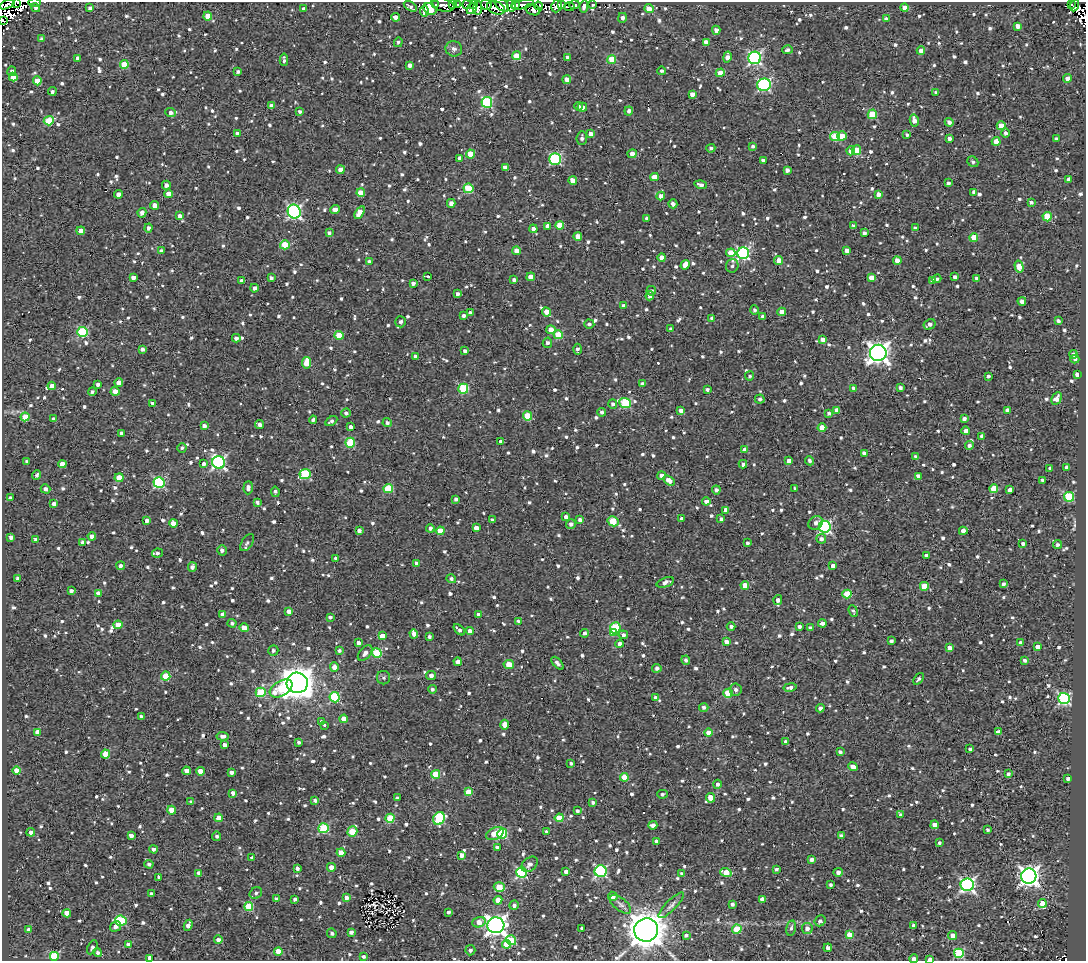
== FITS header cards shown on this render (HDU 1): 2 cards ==
NAXIS1  =                 1084
NAXIS2  =                  959

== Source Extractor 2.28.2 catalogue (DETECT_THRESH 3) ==
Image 1084 x 959 px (HDU 1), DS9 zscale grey, 1 PNG px = 1 image px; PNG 1088 x 963 px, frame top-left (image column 1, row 959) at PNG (2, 2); each listed source drawn as its Kron ellipse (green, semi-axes under 4 px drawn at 4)
Background 2.06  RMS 4.9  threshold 14.6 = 3 sigma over >= 5 px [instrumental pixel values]
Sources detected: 1291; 11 with non-positive FLUX_AUTO (blend fragments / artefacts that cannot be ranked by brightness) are neither listed nor drawn; of the other 1280, the 500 brightest by FLUX_AUTO listed and drawn (780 fainter detections omitted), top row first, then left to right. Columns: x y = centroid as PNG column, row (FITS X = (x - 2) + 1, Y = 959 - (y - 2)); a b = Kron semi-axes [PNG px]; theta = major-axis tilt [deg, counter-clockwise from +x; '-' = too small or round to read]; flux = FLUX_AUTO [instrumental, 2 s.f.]
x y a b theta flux
17 2 3 2 - 1400
35 2 6 3 1 910
7 4 8 3 26 18000
436 4 4 3 - 1200
453 4 3 2 - 1200
458 4 3 2 - 1800
474 4 3 3 - 1900
515 4 4 3 - 9600
1071 4 4 2 - 950
443 5 12 6 -15 1900
467 5 4 3 - 3700
486 5 5 5 - 2300
502 5 8 5 -42 12000
522 5 11 4 13 13000
561 5 4 3 - 1200
574 5 5 3 - 1400
592 5 3 3 - 2200
1074 5 6 2 68 840
410 6 7 3 -30 960
511 6 6 4 -76 10000
538 6 4 2 - 990
557 6 7 5 68 5700
584 6 6 4 82 1300
569 7 5 3 - 1400
35 8 4 4 - 930
90 8 4 3 - 1100
472 8 6 4 49 3100
478 8 7 4 85 1500
496 8 9 6 -20 2600
905 8 4 4 - 4300
304 9 3 3 - 930
430 9 7 5 -36 32000
649 9 5 4 - 3300
533 10 7 5 -23 1800
424 11 5 3 - 1400
208 16 4 4 - 4700
395 17 4 4 - 1600
622 18 5 4 - 1200
886 19 4 3 - 1600
3 20 3 2 - 840
1018 26 4 4 - 2000
716 30 4 4 - 2200
42 39 4 3 - 1400
398 42 5 3 - 830
706 42 4 4 - 2400
454 49 8 7 - 1400
788 50 5 4 - 920
921 51 4 4 - 1800
517 56 4 4 - 9600
727 57 6 4 79 2700
77 58 4 3 - 1000
567 58 4 3 - 1200
755 58 6 6 - 62000
612 59 4 4 - 8000
284 60 6 3 -86 890
124 65 4 4 - 9800
410 65 4 4 - 1900
12 71 5 4 - 1000
238 71 4 3 - 820
662 71 4 3 - 1000
720 73 4 4 - 4400
13 77 4 4 - 3300
1068 78 4 4 - 1800
567 80 4 4 - 3300
37 81 4 4 - 6700
764 85 7 6 - 50000
52 91 4 4 - 1200
936 93 4 4 - 1000
692 94 4 4 - 2300
487 102 5 5 - 32000
271 106 4 4 - 1300
579 106 4 4 - 810
582 107 5 4 - 2100
300 111 4 3 - 760
629 111 4 4 - 990
170 112 5 4 - 1400
872 114 5 4 - 11000
914 120 6 4 -78 2300
49 121 5 4 - 11000
949 122 4 4 - 1300
1001 126 4 4 - 5300
1005 133 5 4 - 1100
237 134 4 3 - 1800
590 134 4 4 - 2800
907 135 4 3 - 750
842 136 5 4 - 7100
835 137 5 4 - 12000
582 138 7 5 84 1100
949 138 4 3 - 1300
1056 139 4 3 - 790
996 141 4 4 - 5100
753 146 4 3 - 790
711 148 5 4 - 770
856 150 5 4 - 7100
851 151 4 4 - 2300
470 154 4 4 - 7500
632 154 4 4 - 2500
459 158 4 3 - 1100
555 159 5 5 - 32000
763 160 4 3 - 900
973 162 6 5 - 900
505 167 4 4 - 2700
340 170 4 4 - 2000
787 170 4 4 - 1500
654 177 4 4 - 4700
1069 179 4 3 - 1700
573 180 4 4 - 3700
948 183 4 3 - 910
166 185 4 4 - 1500
701 185 6 4 -17 1800
468 188 5 5 - 16000
974 192 4 4 - 1600
361 193 4 4 - 6100
118 194 4 4 - 1800
168 194 4 4 - 4300
878 194 4 4 - 2300
661 196 4 4 - 2000
1031 202 4 3 - 940
451 203 4 4 - 1600
673 204 4 4 - 1200
155 205 4 4 - 2700
335 210 5 4 - 2900
294 212 7 6 - 65000
360 212 7 4 57 4800
142 213 5 4 - 1700
180 216 4 4 - 1700
1047 217 4 4 - 10000
647 218 4 3 - 950
560 225 4 4 - 7400
548 226 4 4 - 2100
853 226 4 3 - 800
148 228 4 4 - 1200
915 228 4 3 - 810
533 229 4 4 - 1900
81 231 4 4 - 3700
329 233 4 3 - 1000
864 233 4 3 - 960
578 236 4 4 - 4200
974 237 4 4 - 7300
285 245 5 4 - 10000
847 250 4 4 - 1800
161 251 4 4 - 1400
517 251 4 4 - 2800
731 253 5 4 - 8100
743 253 6 6 - 49000
662 258 4 4 - 2600
779 260 4 4 - 4500
369 261 4 4 - 940
897 261 4 4 - 2700
685 265 5 4 - 3800
732 266 7 6 - 1000
1019 267 6 4 -75 6700
428 276 3 3 - 3600
531 277 4 4 - 3000
871 277 4 4 - 3400
955 277 4 4 - 1300
133 278 4 4 - 1800
271 278 4 3 - 960
976 278 3 3 - 880
937 279 4 4 - 800
514 280 4 3 - 940
932 280 4 3 - 1100
241 281 3 3 - 1000
413 283 4 3 - 1300
254 288 4 4 - 1500
651 291 5 4 - 940
457 294 4 3 - 1200
650 296 4 4 - 1900
1022 301 4 4 - 1700
623 306 4 3 - 1100
754 310 4 4 - 810
547 312 5 4 - 3200
782 312 4 4 - 3200
470 313 4 4 - 900
464 316 4 3 - 1200
763 316 4 3 - 1400
712 318 4 3 - 930
1058 321 4 3 - 990
400 322 5 5 - 1100
589 324 5 4 - 830
929 324 6 5 - 1400
671 329 3 3 - 760
551 330 5 4 - 3700
83 332 5 5 - 26000
339 335 4 4 - 7000
558 335 4 4 - 9500
236 338 4 3 - 1200
823 340 4 4 - 2500
547 343 5 4 - 1200
142 349 4 4 - 920
578 349 5 3 - 1000
465 351 4 4 - 1100
878 353 8 8 - 220000
1074 354 4 4 - 1300
416 356 4 4 - 1100
1075 359 4 4 - 1000
307 363 6 4 80 6100
1077 375 4 4 - 2000
749 376 4 4 - 790
988 376 4 3 - 820
119 383 4 4 - 3600
98 384 3 3 - 1100
642 384 4 3 - 860
52 386 4 4 - 2600
853 388 4 3 - 810
900 388 4 4 - 970
463 389 5 5 - 19000
707 389 4 3 - 840
92 391 4 4 - 840
115 391 4 4 - 2500
760 399 5 4 - 970
1057 399 6 4 62 2400
152 403 3 3 - 910
625 403 6 5 - 22000
613 404 4 4 - 830
837 410 4 4 - 2300
1007 410 3 3 - 1400
681 411 4 4 - 2300
602 412 4 4 - 930
346 413 4 4 - 1200
829 413 4 3 - 840
527 416 4 4 - 7300
25 417 4 4 - 5900
54 419 4 3 - 1200
964 419 4 3 - 1100
313 420 4 3 - 990
331 421 6 4 31 1100
387 423 4 4 - 1000
260 425 4 4 - 1500
204 426 4 3 - 1300
351 427 4 3 - 2100
822 428 4 4 - 4600
966 431 4 4 - 1600
121 433 4 4 - 1400
982 436 4 4 - 1400
501 442 4 3 - 1500
350 443 5 4 - 13000
969 445 4 4 - 1000
182 448 5 4 - 760
745 449 4 4 - 1800
864 453 4 3 - 1600
915 457 4 3 - 780
789 461 4 4 - 2200
810 461 5 4 - 880
27 462 4 3 - 850
219 462 6 6 - 72000
62 464 4 4 - 3400
204 464 4 3 - 1500
743 464 4 3 - 950
1050 468 4 4 - 820
1066 468 4 3 - 1300
305 474 5 5 - 20000
37 475 5 3 - 890
661 475 4 4 - 1500
918 476 4 3 - 1700
119 478 4 4 - 5400
669 480 6 4 -32 3000
1042 480 4 3 - 750
159 483 5 5 - 36000
248 488 7 4 87 1400
45 489 5 4 - 1300
388 489 5 4 - 15000
795 489 3 3 - 820
994 489 4 4 - 6600
716 490 4 4 - 1200
1010 490 4 4 - 2200
275 492 5 3 - 870
1069 497 5 5 - 21000
10 498 4 4 - 1100
456 499 4 3 - 950
706 501 4 3 - 1400
257 502 4 3 - 910
54 504 4 4 - 1600
726 510 4 4 - 2400
566 517 4 4 - 1400
681 519 3 3 - 910
721 519 4 3 - 900
147 520 4 3 - 1400
492 520 4 3 - 1100
580 520 4 3 - 1200
613 521 5 5 - 12000
173 523 4 4 - 4200
816 523 8 6 32 1600
571 524 5 4 - 1100
825 527 6 6 - 57000
430 528 4 4 - 1200
476 528 4 4 - 2000
359 530 4 3 - 1200
440 531 4 4 - 4900
963 531 4 4 - 2500
92 536 4 4 - 1900
11 537 4 4 - 1200
35 539 3 3 - 880
821 539 5 5 - 1300
82 542 4 3 - 1200
247 543 9 5 56 930
747 543 3 3 - 750
1023 544 4 3 - 1200
1057 545 4 4 - 1000
222 550 5 5 - 1400
157 553 5 4 - 980
926 555 4 3 - 1200
336 558 4 3 - 1400
416 563 4 3 - 990
121 566 4 4 - 1200
833 566 4 3 - 1900
192 567 5 4 - 1200
18 578 3 3 - 1000
451 579 5 4 - 910
665 582 9 4 18 1700
1004 584 4 3 - 780
745 585 4 4 - 3200
924 586 4 4 - 8200
71 591 4 4 - 1300
98 593 4 4 - 1900
847 594 4 4 - 10000
778 600 5 4 - 1600
289 611 4 4 - 2700
853 611 6 4 -69 780
223 614 4 4 - 2500
478 614 3 3 - 1300
330 617 4 3 - 910
518 622 4 3 - 1400
232 623 4 4 - 990
822 623 4 4 - 1500
118 625 4 4 - 6700
731 626 4 4 - 870
799 627 4 3 - 980
244 628 4 4 - 4000
615 628 6 5 - 19000
810 628 4 4 - 1400
459 630 7 3 -42 1100
470 631 4 4 - 2200
613 632 4 3 - 4100
585 633 5 4 - 980
414 634 4 4 - 2000
623 635 5 4 - 1100
382 636 4 4 - 3100
429 637 3 3 - 930
891 641 4 3 - 880
726 642 4 4 - 2500
358 643 4 3 - 1600
1021 643 4 4 - 1500
619 644 4 4 - 1800
1038 647 4 3 - 2600
949 648 4 4 - 2600
273 650 5 5 - 860
339 651 4 4 - 920
365 653 9 5 49 1700
377 653 5 4 - 19000
686 660 4 4 - 880
1024 660 4 4 - 1000
458 662 4 4 - 2300
557 663 8 3 -47 1400
509 664 5 4 - 5900
334 667 4 4 - 2200
657 668 4 4 - 1200
431 675 5 4 - 1500
166 676 4 4 - 10000
383 678 6 6 - 790
919 679 7 4 52 820
297 683 10 10 - 640000
790 687 7 4 11 1100
281 688 12 7 31 14000
432 689 4 4 - 870
736 690 6 6 - 1200
261 692 5 4 - 16000
728 693 5 4 - 11000
335 697 5 5 - 22000
655 697 3 3 - 810
1064 698 6 5 - 52000
704 707 4 4 - 1100
820 708 4 4 - 1400
141 716 4 3 - 880
344 719 4 4 - 5500
321 722 3 3 - 900
324 725 3 3 - 2200
505 725 5 4 - 2600
38 732 4 4 - 3200
998 732 4 3 - 2100
708 733 4 4 - 4100
223 736 6 4 -5 1600
299 742 3 3 - 820
786 742 4 3 - 1100
224 745 4 4 - 1500
970 749 4 3 - 890
840 752 4 3 - 840
105 754 4 4 - 8300
571 763 4 3 - 860
853 767 5 4 - 2900
17 770 4 4 - 3500
186 771 4 4 - 2100
200 771 4 4 - 3100
231 772 4 4 - 1700
436 774 4 4 - 13000
1008 774 3 3 - 800
624 777 4 4 - 8500
1068 779 4 3 - 1200
717 784 4 4 - 1200
469 792 4 4 - 6500
233 793 4 4 - 1600
662 794 5 3 - 940
397 798 3 3 - 800
710 798 5 4 - 3900
315 800 4 3 - 1000
191 802 4 3 - 820
593 802 4 3 - 910
172 810 4 4 - 5600
577 811 4 3 - 860
900 815 3 3 - 780
219 818 4 4 - 3300
390 818 4 4 - 14000
439 818 7 5 62 25000
559 818 4 4 - 7000
653 825 4 4 - 1800
935 825 4 4 - 2600
323 828 5 5 - 23000
988 829 3 3 - 770
31 832 4 4 - 1800
352 832 5 4 - 11000
546 832 4 3 - 790
495 833 9 6 25 6200
502 834 5 5 - 23000
131 835 4 4 - 2000
217 836 5 4 - 830
841 836 4 3 - 740
657 841 4 3 - 1400
939 843 3 3 - 740
497 847 4 3 - 1800
153 849 4 4 - 1200
341 853 4 4 - 5100
461 855 4 4 - 2000
252 858 3 3 - 980
812 860 4 3 - 1400
149 864 4 4 - 940
530 864 9 6 40 1400
331 867 4 4 - 2000
297 868 4 4 - 1300
776 869 3 3 - 760
601 871 6 6 - 49000
521 872 5 5 - 40000
566 872 4 4 - 1600
726 872 6 4 -17 5100
838 872 4 4 - 1600
199 873 4 4 - 1700
682 873 4 4 - 860
1029 876 7 7 - 170000
159 877 4 3 - 940
831 885 3 3 - 810
967 885 6 6 - 79000
499 887 5 4 - 9400
256 893 6 5 - 1000
151 894 3 3 - 900
613 896 5 4 - 2100
346 898 4 4 - 1800
276 899 4 3 - 930
295 899 4 3 - 1200
762 899 4 3 - 2400
498 900 4 4 - 3600
1042 903 4 4 - 8900
620 904 13 6 -39 1400
732 904 4 3 - 1000
514 905 5 4 - 1100
671 905 17 5 45 1400
249 907 4 4 - 13000
448 912 3 3 - 910
67 913 4 4 - 3500
121 921 6 5 - 26000
820 921 6 5 - 960
479 922 7 5 17 3000
188 925 5 4 - 1700
496 925 8 8 - 190000
913 925 3 3 - 820
116 926 6 4 31 1300
582 928 3 3 - 800
791 928 8 4 78 940
807 928 5 5 - 1700
737 929 4 4 - 12000
29 930 4 4 - 2000
646 930 12 11 - 730000
351 932 4 3 - 1300
332 933 5 4 - 920
686 935 4 3 - 750
849 935 4 4 - 6300
952 935 4 4 - 2500
218 940 4 4 - 1500
511 940 5 4 - 12000
507 944 4 4 - 6100
128 945 4 4 - 3200
92 947 7 4 63 940
828 948 4 4 - 1600
470 950 5 5 - 870
278 951 4 4 - 6200
98 952 4 4 - 1100
959 953 5 5 - 23000
54 956 5 5 - 25000
364 957 4 4 - 890
150 958 4 3 - 1800
914 959 4 3 - 1600
930 959 4 3 - 2200
At the frame edge (FLAGS 8, measured only in part): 7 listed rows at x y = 17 2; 35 2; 7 4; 3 20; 150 958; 914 959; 930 959
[780 fainter detections neither listed nor drawn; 11 non-positive-flux detections neither listed nor drawn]